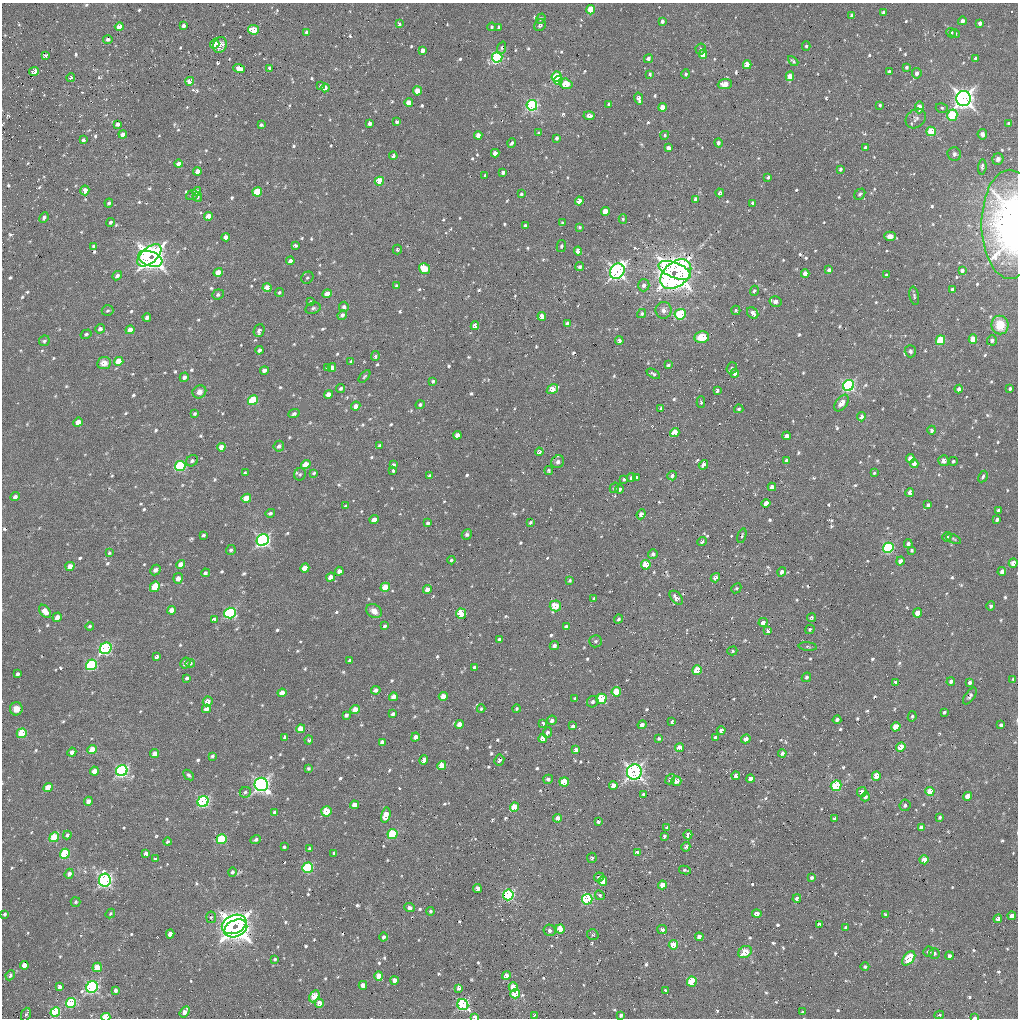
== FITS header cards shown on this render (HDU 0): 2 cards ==
NAXIS1  =                 1016 / length of data axis 1
NAXIS2  =                 1016 / length of data axis 2

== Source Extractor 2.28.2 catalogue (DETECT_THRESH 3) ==
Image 1016 x 1016 px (HDU 0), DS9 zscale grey, 1 PNG px = 1 image px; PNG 1020 x 1020 px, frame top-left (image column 1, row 1016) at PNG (2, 3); each listed source drawn as its Kron ellipse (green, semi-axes under 4 px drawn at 4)
Background 25.7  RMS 4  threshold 11.9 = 3 sigma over >= 5 px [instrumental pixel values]
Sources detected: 790; of the 790, the 500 brightest by FLUX_AUTO listed and drawn (290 fainter detections omitted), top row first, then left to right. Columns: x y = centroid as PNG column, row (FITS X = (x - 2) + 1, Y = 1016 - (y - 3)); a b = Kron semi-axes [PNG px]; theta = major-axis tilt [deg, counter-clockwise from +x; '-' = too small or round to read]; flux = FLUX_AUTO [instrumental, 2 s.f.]
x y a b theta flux
591 10 5 4 - 7600
883 13 4 4 - 900
852 16 4 4 - 1200
541 19 5 4 - 410
662 21 4 3 - 910
962 21 4 4 - 1000
980 23 4 4 - 1000
399 24 4 3 - 560
540 25 6 5 - 850
184 26 4 4 - 1100
119 27 4 4 - 2600
492 27 4 3 - 510
499 27 4 3 - 960
253 30 5 4 - 5700
307 32 4 4 - 620
951 33 5 4 - 570
955 34 5 4 - 460
108 39 5 4 - 800
215 44 5 4 - 2700
220 45 8 6 68 2700
806 46 4 3 - 460
502 48 7 4 69 460
701 49 5 5 - 590
423 50 4 4 - 1500
703 54 4 4 - 5000
45 56 4 4 - 780
497 57 5 5 - 43000
975 58 4 3 - 570
648 59 5 4 - 860
793 61 6 3 -44 440
747 65 4 4 - 5000
907 67 4 4 - 560
269 68 4 3 - 820
239 69 6 4 -20 3200
34 71 5 4 - 2600
889 72 4 3 - 660
917 73 5 5 - 1300
650 74 3 3 - 470
686 74 5 4 - 570
790 76 5 4 - 4200
71 77 4 3 - 580
556 77 5 5 - 12000
558 80 4 3 - 4600
190 81 4 4 - 2900
566 84 7 5 -16 7300
725 84 7 5 5 2800
320 86 4 3 - 430
325 88 4 4 - 1900
417 91 4 4 - 3400
639 99 6 4 -77 1400
964 99 7 7 - 180000
409 103 4 4 - 3800
609 104 4 3 - 1100
532 105 5 5 - 40000
880 105 3 3 - 410
662 107 4 4 - 3400
919 107 6 4 88 3000
942 108 6 4 -16 490
952 115 6 5 - 14000
589 116 5 4 - 1300
916 118 11 9 42 1200
397 122 3 3 - 690
370 123 4 3 - 1000
117 124 4 3 - 940
1009 124 4 3 - 1100
261 125 4 3 - 480
931 131 5 4 - 11000
539 133 3 3 - 480
123 134 4 4 - 1600
982 134 5 4 - 900
478 135 4 4 - 2400
665 135 4 4 - 430
557 138 4 3 - 760
83 140 4 3 - 670
512 143 4 3 - 590
718 143 5 4 - 840
865 147 4 3 - 710
668 148 4 4 - 1600
495 153 4 4 - 2100
954 154 7 6 - 950
393 156 4 4 - 1000
998 159 6 5 - 930
178 164 4 4 - 2000
982 167 8 4 86 660
840 169 4 3 - 640
197 171 4 4 - 1600
503 172 4 3 - 810
485 175 3 2 - 530
768 177 4 3 - 530
379 181 5 4 - 11000
85 190 5 4 - 1900
197 191 4 4 - 1900
257 192 5 4 - 8000
720 193 4 3 - 780
521 194 3 3 - 450
860 194 6 4 47 530
192 195 6 5 - 620
197 197 5 4 - 640
695 199 4 3 - 880
579 201 4 4 - 3500
109 203 4 3 - 700
753 203 4 3 - 1000
605 212 4 4 - 5200
208 216 4 4 - 3100
44 217 5 4 - 730
623 219 5 4 - 420
110 222 4 4 - 670
562 223 4 3 - 450
1010 224 54 28 -90 92000
525 226 3 3 - 740
579 227 4 3 - 410
890 236 5 4 - 1800
226 237 4 4 - 1500
94 246 4 3 - 490
295 246 4 3 - 590
561 246 6 4 80 420
397 250 5 4 - 420
578 251 4 4 - 2700
149 255 14 8 40 91000
150 259 12 7 -20 99000
290 261 4 4 - 980
580 267 4 4 - 620
424 269 6 5 - 5800
674 270 17 7 -21 130000
829 270 4 3 - 870
962 270 4 4 - 890
617 271 8 7 - 100000
218 272 5 4 - 4600
676 274 18 12 42 260000
805 274 4 4 - 2200
886 275 3 3 - 420
117 276 5 4 - 820
307 278 6 5 - 460
644 285 6 6 - 1000
396 286 3 3 - 480
267 288 4 4 - 4400
952 289 4 3 - 840
754 291 5 4 - 610
279 293 5 4 - 450
218 294 6 5 - 670
327 294 5 4 - 2900
914 296 9 4 -78 630
775 301 6 5 - 1400
311 302 4 3 - 530
344 307 5 5 - 810
313 308 7 5 19 630
664 310 8 8 - 1500
736 310 5 4 - 450
108 311 6 5 - 530
753 313 6 5 - 1500
642 314 5 4 - 570
680 314 6 5 - 19000
342 315 5 4 - 920
542 316 4 4 - 3000
147 317 4 4 - 980
567 323 4 3 - 990
475 325 4 4 - 2600
1000 325 9 8 - 6200
100 329 5 4 - 1000
130 330 4 4 - 3000
259 330 6 5 - 1200
86 334 6 4 30 520
702 337 7 6 - 5800
973 339 4 4 - 5700
940 340 5 4 - 12000
992 340 5 5 - 680
44 341 6 5 - 570
619 341 4 4 - 1200
259 350 4 3 - 930
910 351 6 5 - 720
375 356 5 4 - 630
119 361 5 4 - 5100
351 361 4 3 - 540
104 363 7 6 - 2200
668 365 4 3 - 570
327 368 4 3 - 440
332 368 4 4 - 1700
732 368 6 5 - 560
264 370 4 4 - 1100
735 373 4 4 - 950
653 374 7 4 -29 640
364 376 7 4 48 420
184 377 5 4 - 1000
433 381 4 3 - 460
848 385 6 5 - 50000
341 388 4 4 - 630
552 389 6 4 33 4700
959 389 4 4 - 1200
1010 389 3 3 - 620
717 390 4 3 - 800
199 392 7 6 - 1800
328 394 4 4 - 1800
253 400 5 4 - 14000
701 402 6 4 89 560
841 403 9 5 52 2400
420 405 4 4 - 540
356 406 5 4 - 1600
661 408 4 3 - 460
739 409 4 4 - 440
195 414 4 3 - 480
294 414 6 4 22 630
861 417 4 4 - 1400
78 422 5 4 - 3300
932 430 4 4 - 840
675 432 5 4 - 5600
457 435 4 4 - 1400
787 436 4 4 - 1500
279 446 5 5 - 940
379 446 4 3 - 540
221 447 4 4 - 2000
539 452 4 4 - 750
910 458 4 4 - 2900
786 460 4 3 - 840
192 461 6 5 - 670
944 461 5 5 - 1300
953 461 4 4 - 440
558 462 7 6 - 970
914 464 4 4 - 1900
306 465 5 4 - 5000
393 465 4 3 - 670
703 465 5 4 - 1500
180 466 5 5 - 27000
549 470 4 4 - 400
393 471 3 3 - 710
245 473 3 3 - 1500
314 473 4 3 - 440
874 473 4 4 - 450
300 474 6 5 - 540
430 476 4 3 - 840
672 476 5 4 - 860
631 477 5 4 - 600
637 477 4 3 - 510
983 477 6 3 61 560
624 479 4 3 - 440
772 487 4 4 - 1500
614 488 5 4 - 540
620 489 4 4 - 870
910 492 4 3 - 1200
15 497 5 4 - 940
246 498 5 4 - 5100
766 503 4 4 - 2200
928 505 4 3 - 680
346 506 4 3 - 680
998 510 4 3 - 530
270 513 5 4 - 720
641 514 5 4 - 1600
374 520 4 4 - 2400
997 520 4 3 - 700
530 522 4 3 - 420
428 523 4 3 - 520
467 534 5 4 - 580
203 535 4 3 - 620
742 536 7 4 72 450
947 537 5 4 - 570
954 539 8 4 -28 410
263 540 6 5 - 90000
702 542 5 4 - 860
908 544 4 4 - 890
888 548 5 5 - 38000
231 550 5 5 - 610
912 550 4 3 - 430
109 553 4 3 - 420
653 554 5 4 - 950
451 560 4 3 - 410
900 561 4 4 - 1500
1013 563 5 4 - 1900
181 564 4 4 - 2200
646 565 5 5 - 9400
70 566 5 4 - 2400
305 568 5 4 - 4000
155 570 6 5 - 980
339 571 4 4 - 1400
1002 571 4 4 - 1500
782 572 5 4 - 1000
205 573 4 4 - 660
331 577 5 4 - 2100
178 578 5 4 - 1400
715 578 5 4 - 1400
570 580 3 3 - 440
155 587 5 4 - 4900
385 587 5 4 - 4700
736 588 5 4 - 420
427 589 4 4 - 1500
676 598 8 5 -49 1700
594 599 4 3 - 570
555 606 6 5 - 4600
991 606 4 4 - 630
172 610 4 4 - 2100
45 611 7 5 -52 2500
374 611 8 6 -33 2200
230 613 6 5 - 34000
918 613 4 4 - 2900
461 614 5 5 - 14000
57 617 5 4 - 1700
811 618 4 3 - 410
619 619 4 4 - 590
214 620 4 3 - 3700
763 622 5 4 - 1300
90 626 4 4 - 470
384 626 4 3 - 450
566 626 4 3 - 730
810 629 5 4 - 420
768 631 4 4 - 1300
499 639 4 3 - 530
595 641 6 6 - 610
554 646 5 4 - 950
808 647 9 3 -5 420
106 648 6 5 - 43000
732 651 5 4 - 450
157 657 4 3 - 680
350 660 4 3 - 910
185 663 6 5 - 900
190 663 5 4 - 520
91 665 5 5 - 27000
475 668 4 3 - 990
697 670 5 4 - 7500
18 674 4 3 - 690
806 677 5 4 - 630
187 678 4 3 - 560
1013 679 4 4 - 400
951 681 4 4 - 840
970 682 4 3 - 820
895 683 4 3 - 1000
376 690 5 4 - 990
616 692 5 4 - 7200
282 693 4 4 - 2800
443 696 4 4 - 3000
970 696 10 5 55 760
393 697 4 4 - 2000
575 698 3 3 - 420
601 699 5 5 - 18000
208 701 5 4 - 2200
593 702 6 5 - 770
16 709 6 6 - 2200
206 709 4 4 - 2100
481 709 4 4 - 450
516 709 4 4 - 410
355 710 4 4 - 4100
944 712 3 3 - 440
393 714 4 3 - 560
346 715 4 3 - 800
912 716 5 4 - 450
552 720 5 4 - 800
837 720 4 3 - 840
672 722 4 3 - 660
543 723 3 3 - 590
459 724 4 4 - 2800
642 725 4 4 - 1200
1001 725 4 3 - 660
573 726 4 3 - 730
896 727 5 4 - 4900
301 729 4 4 - 3900
721 730 4 4 - 1100
547 732 5 4 - 850
22 733 5 4 - 11000
285 737 4 4 - 790
415 737 4 4 - 1200
716 737 4 4 - 750
543 738 4 4 - 2700
659 739 4 4 - 500
746 739 5 4 - 1500
309 740 4 4 - 560
382 742 4 4 - 1500
901 747 5 4 - 4400
679 748 4 4 - 3000
92 750 5 4 - 5200
576 750 4 4 - 1700
72 752 4 4 - 1300
782 753 4 4 - 830
155 754 4 4 - 2700
212 756 4 3 - 430
424 760 4 4 - 2500
499 760 5 5 - 850
442 766 4 4 - 4600
308 768 4 3 - 450
94 771 4 4 - 2400
122 771 6 5 - 61000
634 772 7 7 - 100000
189 775 6 4 -43 550
736 776 4 4 - 1500
876 776 5 4 - 3800
750 778 4 4 - 1300
548 779 5 4 - 720
670 779 5 4 - 820
676 781 5 4 - 1600
564 782 5 4 - 8600
261 784 7 6 - 110000
613 785 4 4 - 2000
836 786 5 5 - 13000
48 788 5 4 - 5800
930 791 4 4 - 5300
245 792 5 5 - 600
862 792 5 4 - 1200
643 794 4 3 - 550
968 796 4 4 - 3400
865 797 4 4 - 870
88 801 4 4 - 1900
203 801 6 5 - 48000
354 805 4 4 - 2100
905 805 6 5 - 710
514 807 5 4 - 6900
326 811 5 5 - 6300
275 812 4 4 - 650
386 815 8 4 77 3900
940 817 4 3 - 440
558 818 4 4 - 1700
835 818 4 3 - 630
598 821 3 3 - 640
921 827 4 4 - 1100
667 828 4 3 - 700
392 834 5 5 - 15000
67 835 4 3 - 690
688 835 4 4 - 1600
664 836 4 3 - 650
54 837 5 4 - 10000
222 839 5 5 - 16000
256 839 5 4 - 690
167 842 4 3 - 600
284 847 3 3 - 410
686 847 5 3 - 530
310 849 4 3 - 580
334 853 4 3 - 790
637 853 4 4 - 1400
65 854 5 4 - 14000
146 854 4 4 - 1600
592 858 5 5 - 590
155 859 4 3 - 510
924 860 4 4 - 3500
308 868 5 5 - 25000
685 870 6 3 -10 550
232 872 5 4 - 680
69 874 5 4 - 1300
599 877 5 4 - 730
812 877 3 3 - 550
105 880 6 6 - 72000
603 881 5 4 - 5500
662 885 4 4 - 2900
477 888 4 4 - 2500
508 895 5 5 - 44000
600 895 5 4 - 510
797 898 4 4 - 880
587 899 5 5 - 32000
75 902 5 5 - 460
409 908 5 4 - 730
430 911 4 4 - 440
5 914 4 3 - 480
110 914 5 4 - 400
757 914 5 4 - 1800
886 914 4 3 - 520
1012 916 4 4 - 1600
211 917 6 5 - 500
998 919 4 4 - 1100
234 924 13 9 24 110000
819 924 4 3 - 570
846 927 4 3 - 450
236 928 12 8 23 160000
560 929 4 4 - 6200
550 930 6 5 - 850
662 930 5 4 - 890
170 934 4 4 - 2500
593 935 6 5 - 450
384 937 4 4 - 800
699 937 4 4 - 1500
673 945 5 4 - 8200
745 952 7 5 34 5600
928 952 5 5 - 570
934 953 5 5 - 560
949 956 4 4 - 920
909 958 8 5 51 10000
275 959 3 3 - 460
24 965 4 4 - 2800
97 967 5 4 - 5800
865 967 4 4 - 460
10 975 5 4 - 640
506 975 4 4 - 2400
379 976 4 4 - 4200
394 980 4 4 - 1700
692 981 5 4 - 13000
363 985 4 4 - 2600
60 987 4 4 - 1200
92 987 6 5 - 57000
513 987 5 4 - 5200
459 988 4 4 - 1100
116 990 4 3 - 880
665 990 3 3 - 490
515 994 5 4 - 9300
314 996 6 4 59 6600
71 1003 5 5 - 21000
319 1003 4 4 - 2200
463 1005 6 5 - 48000
55 1012 5 4 - 17000
185 1012 6 4 55 1900
803 1012 3 3 - 460
26 1014 7 4 69 570
534 1015 4 3 - 470
621 1015 4 3 - 540
939 1015 5 3 - 420
106 1017 4 3 - 8600
475 1017 4 3 - 2000
975 1018 4 2 - 810
At the frame edge (FLAGS 8, measured only in part): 4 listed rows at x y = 1010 224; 106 1017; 475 1017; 975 1018
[290 fainter detections neither listed nor drawn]

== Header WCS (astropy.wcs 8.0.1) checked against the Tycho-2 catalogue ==
Header WCS as astropy/WCSLIB reads it (applying the file's SIP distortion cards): RA---SIN-SIP/DEC--SIN-SIP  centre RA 08:38:51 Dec +27:59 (129.71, +27.98 deg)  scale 2.76 arcsec/px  FOV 46.7' x 46.4'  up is +15 deg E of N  parity normal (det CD < 0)
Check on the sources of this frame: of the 60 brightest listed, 25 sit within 3.7 arcsec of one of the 36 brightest Tycho-2 stars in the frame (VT <= 12.49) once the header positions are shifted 0.12 arcsec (0.09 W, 0.08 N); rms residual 1.23 arcsec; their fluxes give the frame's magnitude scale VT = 22.47 - 2.5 log10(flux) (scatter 0.47 mag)
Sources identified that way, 27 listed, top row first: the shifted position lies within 3.7 arcsec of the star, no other Tycho-2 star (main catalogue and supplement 1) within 7.4 arcsec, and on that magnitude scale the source's flux lands within +1.5 / -3 mag of the star's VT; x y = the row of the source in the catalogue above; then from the Tycho-2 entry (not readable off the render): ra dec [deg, ICRS J2000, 3 dp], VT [Tycho-2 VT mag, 2 dp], TYC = Tycho-2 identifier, HIP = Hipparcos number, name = IAU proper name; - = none
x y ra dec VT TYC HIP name
497 57 129.825 +28.314 9.61 1948-1125-1 - -
964 99 129.423 +28.374 9.33 1948-1748-1 - -
532 105 129.785 +28.286 10.59 1948-1081-1 - -
952 115 129.428 +28.360 11.43 1948-282-1 - -
617 271 129.676 +28.180 10.42 1948-1313-1 - -
848 385 129.456 +28.141 11.12 1948-1344-1 - -
253 400 129.952 +28.014 12.07 1948-1137-1 - -
180 466 129.999 +27.952 11.86 1948-1111-1 - -
263 540 129.913 +27.914 11.05 1948-1462-1 - -
91 665 130.029 +27.788 11.13 1948-1347-1 - -
697 670 129.521 +27.902 12.08 1948-1391-1 - -
601 699 129.595 +27.863 11.97 1948-1577-1 - -
92 750 130.010 +27.725 11.85 1948-1733-1 - -
122 771 129.981 +27.716 11.30 1948-1835-1 - -
634 772 129.552 +27.815 10.12 1948-1728-1 - -
261 784 129.861 +27.733 10.87 1948-1337-1 - -
836 786 129.380 +27.844 11.46 1948-1517-1 - -
48 788 130.039 +27.689 12.49 1948-1451-1 - -
203 801 129.906 +27.709 11.59 1948-1550-1 - -
54 837 130.023 +27.653 12.40 1948-1556-1 - -
308 868 129.804 +27.681 10.96 1948-1470-1 - -
105 880 129.971 +27.632 10.24 1948-1607-1 - -
508 895 129.630 +27.700 11.19 1948-1497-1 - -
92 987 129.959 +27.551 10.92 1948-1793-1 - -
71 1003 129.973 +27.535 10.67 1948-1790-1 - -
463 1005 129.645 +27.611 11.71 1948-1573-1 - -
106 1017 129.941 +27.531 11.99 1948-1831-1 - -